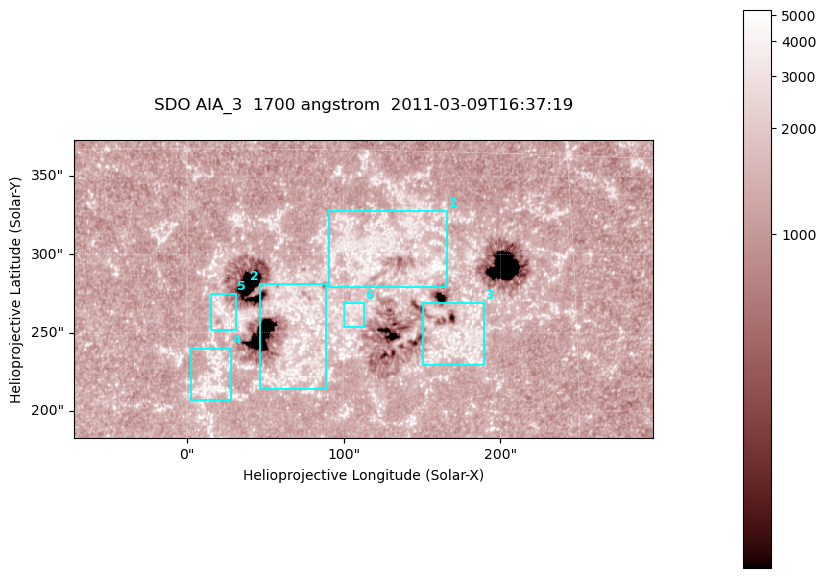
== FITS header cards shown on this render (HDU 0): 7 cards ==
TELESCOP= 'SDO     '           /
INSTRUME= 'AIA_3   '           /
WAVELNTH=                 1700 /
WAVEUNIT= 'angstrom'           /
DATE-OBS= '2011-03-09T16:37:19.711' /
CTYPE1  = 'HPLN-TAN'           /
CTYPE2  = 'HPLT-TAN'           /

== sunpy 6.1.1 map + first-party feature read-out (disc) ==
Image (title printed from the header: SDO AIA_3  1700 angstrom  2011-03-09T16:37:19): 603 x 310 px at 0.613 arcsec/px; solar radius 967 arcsec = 1577 px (partial field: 2.4% of the solar disc is inside the frame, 100% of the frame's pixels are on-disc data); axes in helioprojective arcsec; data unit not stated in the header (colour bar unlabelled)
Pointing: header CRPIX1/2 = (2053.97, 2042.58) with CRVAL1/2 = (0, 0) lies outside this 603 x 310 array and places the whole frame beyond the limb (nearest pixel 1.43 R_sun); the SolarSoft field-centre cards XCEN/YCEN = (112.4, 277.9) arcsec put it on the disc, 1861 arcsec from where CRPIX/CRVAL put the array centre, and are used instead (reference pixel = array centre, CRVAL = XCEN/YCEN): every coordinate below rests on XCEN/YCEN
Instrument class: DISC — disc imager (sunpy class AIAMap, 1700 A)
Bright regions (active regions / flare kernels): reference = the on-disc median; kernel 5 px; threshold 5 sigma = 1549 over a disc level ~1270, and >= 1.15x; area >= 186 px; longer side >= 4 px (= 2.5 arcsec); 6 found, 6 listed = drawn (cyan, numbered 1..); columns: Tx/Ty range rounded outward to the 2 arcsec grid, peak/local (2 s.f.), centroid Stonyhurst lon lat
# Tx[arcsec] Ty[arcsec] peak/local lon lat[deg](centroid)
1 90..166 278..328 3.6 +7 +11
2 46..90 214..282 3.9 +4 +8
3 150..190 228..270 3.4 +10 +7
4 2..28 206..240 3.6 +1 +6
5 14..32 250..276 3.1 +1 +8
6 100..114 252..270 4 +6 +9